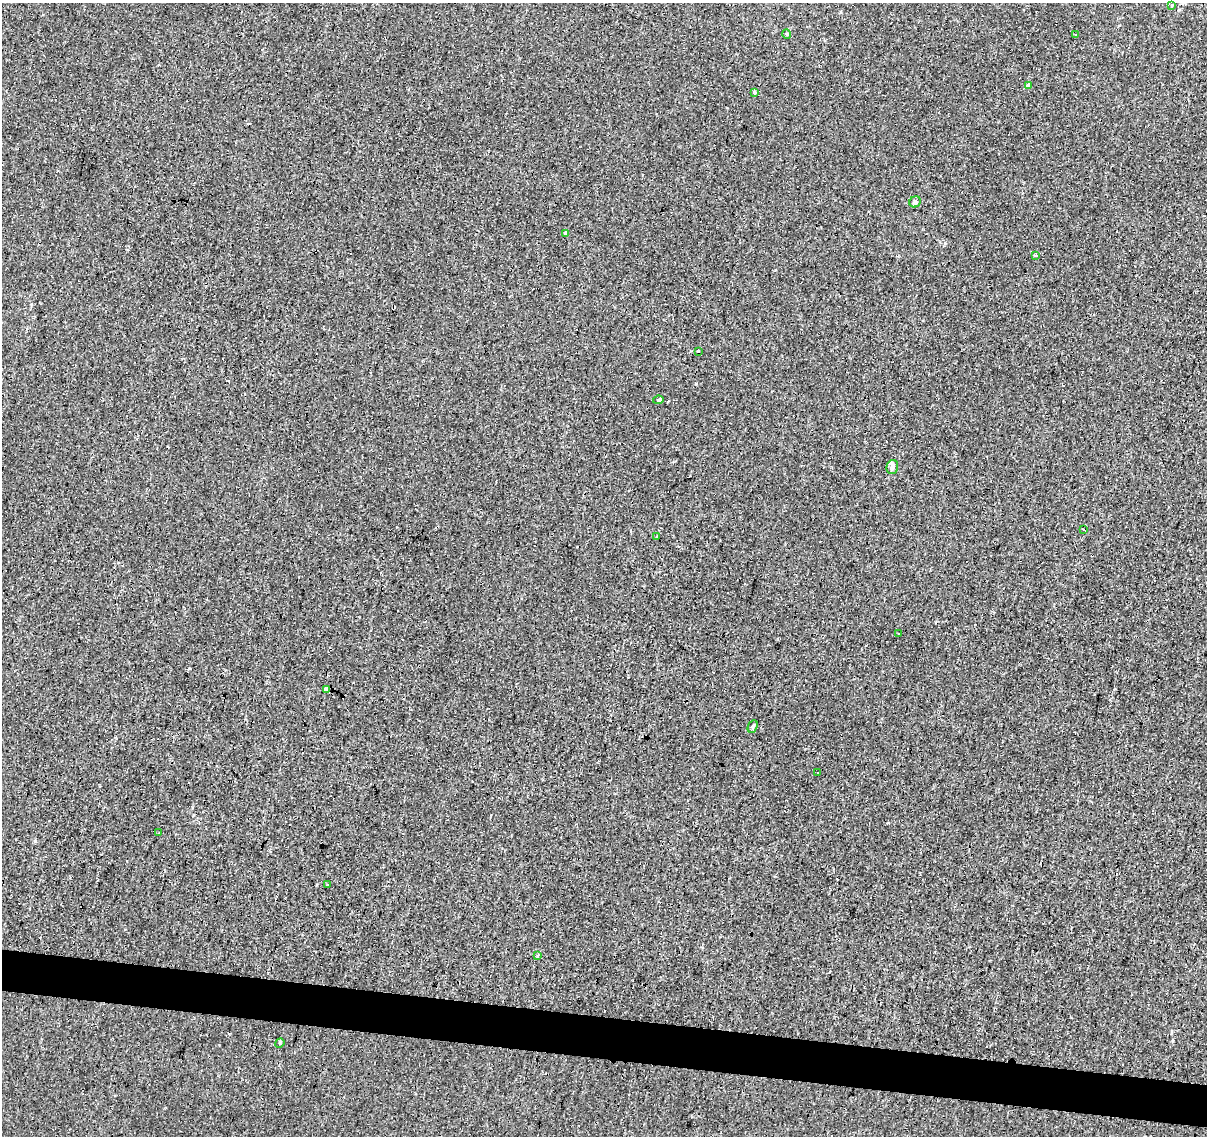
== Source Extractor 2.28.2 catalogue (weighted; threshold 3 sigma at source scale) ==
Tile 6 of 4 x 4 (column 2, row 2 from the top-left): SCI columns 1206-2410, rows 2488-3621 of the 4824 x 5035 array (HDU 1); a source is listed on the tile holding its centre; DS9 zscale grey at full resolution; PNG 1209 x 1138 px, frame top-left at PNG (2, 3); each listed source drawn as its Kron ellipse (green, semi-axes under 4 px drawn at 4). Shown black and unused: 4% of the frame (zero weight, under 3 of 4 exposures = <1% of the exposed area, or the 3 px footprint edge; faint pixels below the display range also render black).
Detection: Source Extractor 2.28.2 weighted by HDU 2 'WHT'; one run over the whole footprint, this tile lists its part. Background -0.00146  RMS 0.0033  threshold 0.0146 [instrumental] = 3 sigma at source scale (4.5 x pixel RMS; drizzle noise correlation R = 1.50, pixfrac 1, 0.0396/0.0396 arcsec/px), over >= 5 px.
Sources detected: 37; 16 cosmic-ray / hot-pixel residue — neither listed nor drawn; the other 21 listed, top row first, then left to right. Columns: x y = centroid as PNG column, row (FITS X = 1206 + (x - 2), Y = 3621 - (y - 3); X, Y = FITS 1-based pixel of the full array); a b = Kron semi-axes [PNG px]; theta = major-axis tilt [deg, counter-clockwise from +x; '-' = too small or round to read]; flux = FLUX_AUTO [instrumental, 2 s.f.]
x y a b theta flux
1172 5 3 3 - 0.27
787 34 5 4 - 0.34
1076 34 3 3 - 1.1
1029 86 3 3 - 18
754 93 4 3 - 1.9
915 202 6 5 - 0.9
565 233 4 3 - 9.2
1036 255 3 2 - 0.78
698 352 3 3 - 1.8
658 400 5 4 - 1
892 467 7 5 73 1.6
1083 529 3 2 - 0.29
657 537 3 3 - 0.77
898 633 3 3 - 0.73
326 689 4 4 - 3.1
753 726 6 4 64 0.58
818 772 3 3 - 0.6
159 833 2 2 - 0.33
327 885 3 3 - 0.62
537 955 3 3 - 0.5
280 1043 5 4 - 0.37
Unlisted compact peaks at least as high as the median listed source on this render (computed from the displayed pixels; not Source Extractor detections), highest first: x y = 696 384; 35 841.